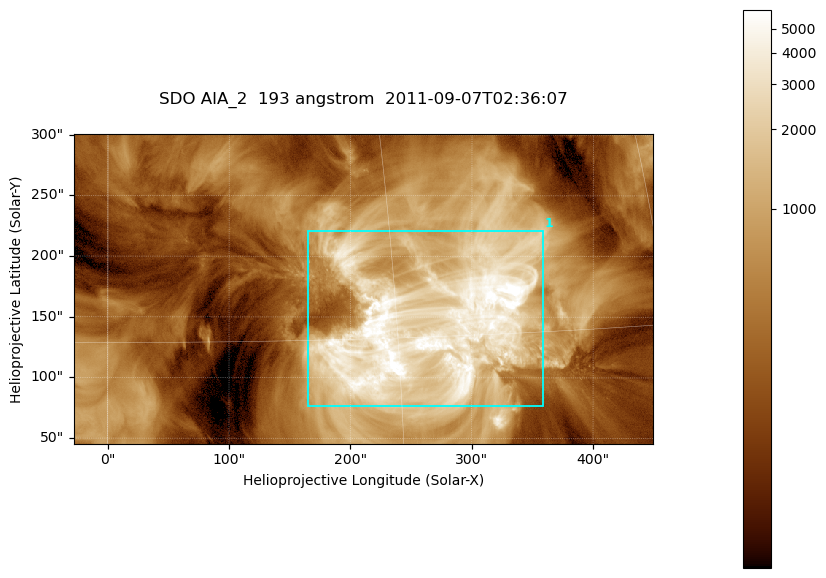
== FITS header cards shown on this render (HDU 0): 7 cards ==
TELESCOP= 'SDO     '           /
INSTRUME= 'AIA_2   '           /
WAVELNTH=                  193 /
WAVEUNIT= 'angstrom'           /
DATE-OBS= '2011-09-07T02:36:07.84' /
CTYPE1  = 'HPLN-TAN'           /
CTYPE2  = 'HPLT-TAN'           /

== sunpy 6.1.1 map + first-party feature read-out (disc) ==
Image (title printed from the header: SDO AIA_2  193 angstrom  2011-09-07T02:36:07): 794 x 424 px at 0.601 arcsec/px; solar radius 952 arcsec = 1585 px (partial field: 4.3% of the solar disc is inside the frame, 100% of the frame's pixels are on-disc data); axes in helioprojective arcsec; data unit not stated in the header (colour bar unlabelled)
Pointing: header CRPIX1/2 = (2043.76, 2047.55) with CRVAL1/2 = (0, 0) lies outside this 794 x 424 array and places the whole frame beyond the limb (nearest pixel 1.29 R_sun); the SolarSoft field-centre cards XCEN/YCEN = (210.5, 173.1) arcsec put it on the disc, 1751 arcsec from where CRPIX/CRVAL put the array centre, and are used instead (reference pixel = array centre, CRVAL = XCEN/YCEN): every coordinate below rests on XCEN/YCEN
Orientation: roll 0.0562 deg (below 1 deg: not rotated)
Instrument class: DISC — disc imager (sunpy class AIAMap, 193 A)
Bright regions (active regions / flare kernels): reference = the on-disc median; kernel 7 px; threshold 5 sigma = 1727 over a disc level ~422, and >= 1.15x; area >= 336 px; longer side >= 5 px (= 3 arcsec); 1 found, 1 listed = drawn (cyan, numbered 1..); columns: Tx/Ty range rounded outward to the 2 arcsec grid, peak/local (2 s.f.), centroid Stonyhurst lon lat
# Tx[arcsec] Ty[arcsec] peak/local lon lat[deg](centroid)
1 164..360 76..222 18 +17 +15